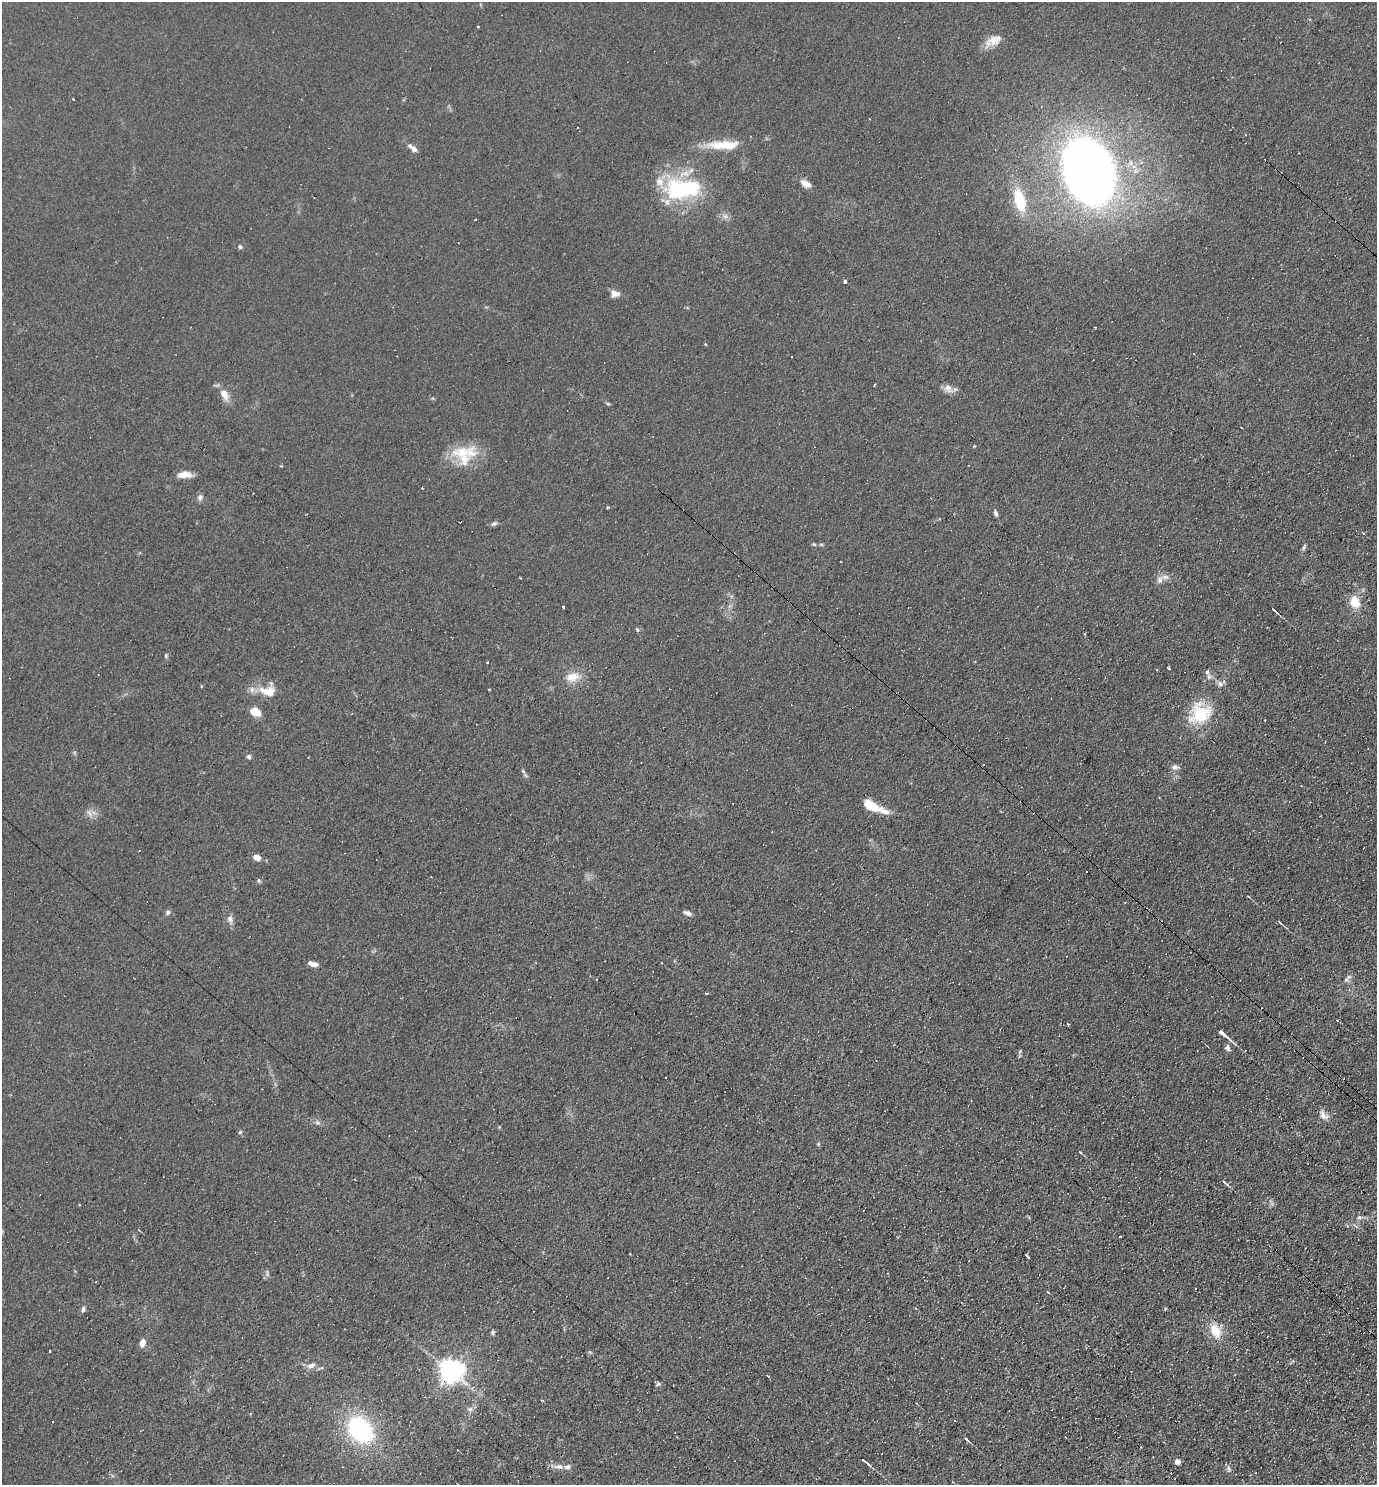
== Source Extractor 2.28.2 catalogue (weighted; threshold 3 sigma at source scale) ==
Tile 6 of 4 x 4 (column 2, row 2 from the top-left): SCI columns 1524-2898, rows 2968-4450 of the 5940 x 5934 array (HDU 1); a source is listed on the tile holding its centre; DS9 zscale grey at full resolution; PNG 1379 x 1487 px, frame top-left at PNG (2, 2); no overlay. Shown black and unused: <1% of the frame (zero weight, under 3 of 4 exposures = <1% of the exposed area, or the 3 px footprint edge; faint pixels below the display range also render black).
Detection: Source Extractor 2.28.2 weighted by HDU 2 'WHT'; one run over the whole footprint, this tile lists its part. Background 0.104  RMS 0.0098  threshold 0.0441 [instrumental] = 3 sigma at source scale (4.5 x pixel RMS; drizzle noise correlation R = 1.50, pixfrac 1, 0.05/0.05 arcsec/px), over >= 5 px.
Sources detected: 103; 1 too faint to see at this stretch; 17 cosmic-ray / hot-pixel residue — not listed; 6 inside a brighter listed object's ellipse — not listed separately; the other 79 listed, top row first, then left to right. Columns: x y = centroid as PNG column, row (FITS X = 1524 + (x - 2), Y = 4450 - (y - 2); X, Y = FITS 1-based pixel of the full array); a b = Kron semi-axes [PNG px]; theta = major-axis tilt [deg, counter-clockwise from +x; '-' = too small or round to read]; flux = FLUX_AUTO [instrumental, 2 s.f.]
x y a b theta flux
993 41 23 13 29 12
724 145 37 10 0 28
413 148 14 6 -36 5
1088 171 44 31 -70 950
805 183 15 7 -27 6.9
682 189 44 21 6 95
1020 200 21 9 -75 42
475 219 3 2 - 1.2
240 247 6 4 -75 1.6
845 281 3 3 - 21
615 293 12 9 -9 6
948 388 12 11 - 6
224 394 17 9 -62 9.8
608 404 6 4 -19 1.3
462 452 28 17 2 31
184 474 17 7 3 8.8
200 498 7 7 - 3.3
608 507 5 3 - 1.3
996 513 7 4 -77 2.5
494 524 9 5 24 2.3
814 544 5 4 - 1.3
1165 577 12 6 0 4.7
1355 602 13 10 -74 17
563 607 3 3 - 11
1273 609 5 2 - 2.1
637 630 5 4 - 1.2
1084 634 3 2 - 0.99
166 656 6 4 -90 1.3
1168 669 3 3 - 2.8
573 676 19 12 3 13
1209 677 8 6 -77 3.7
1220 683 7 6 - 5.5
268 691 22 14 -10 18
255 712 10 9 - 12
1200 714 23 19 25 45
249 757 7 6 - 1.9
1174 767 9 7 -7 3.6
526 775 9 3 -45 1.9
870 805 18 8 -31 21
89 813 10 4 -60 3
1321 816 3 2 - 0.79
256 857 7 6 - 7.3
431 877 2 2 - 0.64
1249 897 4 2 - 0.98
168 912 7 5 60 2.1
688 913 9 5 -23 3.9
230 919 10 7 -72 4.2
1280 923 6 3 -49 1.5
312 964 11 5 -16 5.3
1347 979 14 5 53 3.3
707 993 4 2 - 0.87
1068 1024 3 3 - 1.2
1221 1033 11 4 -39 25
1228 1048 8 6 -70 2.9
1020 1052 7 4 69 1.6
1324 1115 13 8 -43 6.2
317 1122 6 6 - 2.1
240 1132 5 4 - 1.2
818 1144 6 3 72 1.1
1080 1152 4 3 - 1.2
1224 1182 5 4 - 2.3
1359 1217 7 5 7 2.2
630 1254 3 3 - 1.9
1027 1255 5 2 - 1.8
1048 1292 4 3 - 0.81
83 1309 8 4 81 2.4
1215 1331 22 13 -65 19
492 1332 6 5 - 1.7
142 1343 9 7 76 5.7
311 1365 12 7 14 5
451 1371 8 7 - 860
658 1384 6 5 - 1.9
542 1400 4 2 - 0.91
470 1409 6 6 - 2.9
360 1430 25 18 -48 120
966 1439 5 3 - 1.8
863 1460 5 3 - 3.5
1177 1462 5 5 - 4.7
559 1467 10 7 -22 4.9
Overlapping masked pixels (flux is a lower limit): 2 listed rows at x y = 1221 1033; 451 1371
Unlisted compact peaks at least as high as the median listed source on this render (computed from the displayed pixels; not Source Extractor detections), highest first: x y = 1304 547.